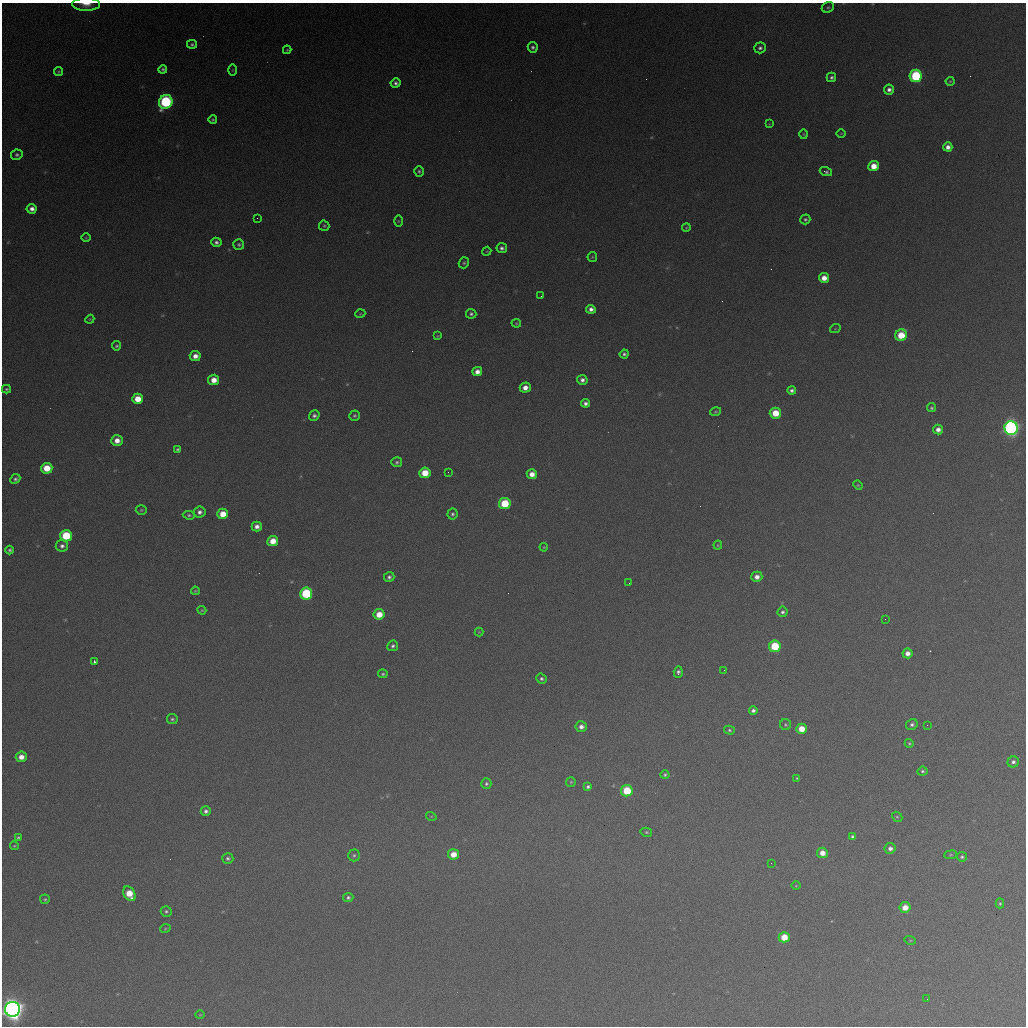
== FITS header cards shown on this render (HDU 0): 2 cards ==
NAXIS1  =                 1024 / length of data axis 1
NAXIS2  =                 1024 / length of data axis 2

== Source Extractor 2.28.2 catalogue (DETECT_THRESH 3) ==
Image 1024 x 1024 px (HDU 0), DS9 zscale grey, 1 PNG px = 1 image px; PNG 1028 x 1028 px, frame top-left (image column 1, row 1024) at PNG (2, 3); each listed source drawn as its Kron ellipse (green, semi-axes under 4 px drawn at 4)
Background 366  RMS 16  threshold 47.6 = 3 sigma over >= 5 px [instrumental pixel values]
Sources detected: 151; all 151 listed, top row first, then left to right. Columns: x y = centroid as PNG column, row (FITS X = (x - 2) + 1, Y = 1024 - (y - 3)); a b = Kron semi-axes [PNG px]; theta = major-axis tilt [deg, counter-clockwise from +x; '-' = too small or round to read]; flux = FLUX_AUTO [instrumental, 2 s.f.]
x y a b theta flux
86 4 14 6 -1 1.0e+04
828 7 6 5 - 1.8e+03
192 44 5 4 - 2.1e+03
533 47 5 5 - 2.6e+03
760 48 6 5 - 3.2e+03
287 50 4 4 - 1.3e+03
163 69 4 4 - 1.9e+03
232 70 6 4 89 9.7e+02
58 72 4 4 - 1.4e+03
916 76 6 6 - 9.8e+04
831 77 5 4 - 2.6e+03
950 81 4 4 - 1.1e+03
395 83 5 4 - 3.3e+03
889 90 5 5 - 4.7e+03
166 102 7 6 - 1.5e+05
213 120 4 4 - 1.7e+03
769 124 4 4 - 7.8e+02
841 133 5 3 - 8.4e+02
804 134 5 3 - 1.0e+03
948 147 4 4 - 6.1e+03
17 155 6 5 - 2.5e+03
874 166 5 5 - 1.6e+04
419 171 5 4 - 2.0e+03
826 172 6 4 -19 2.2e+03
32 209 5 5 - 5.7e+03
257 218 2 2 - 5.9e+02
805 219 5 4 - 2.0e+03
398 221 5 3 - 1.0e+03
324 226 5 5 - 1.7e+03
686 228 4 3 - 1.0e+03
86 238 5 3 - 9.5e+02
216 242 5 4 - 3.3e+03
239 245 5 5 - 2.2e+03
502 248 5 5 - 3.4e+03
487 251 4 3 - 9.4e+02
592 257 5 4 - 1.2e+03
464 263 6 5 - 1.9e+03
824 278 5 5 - 1.1e+04
541 296 2 2 - 7.5e+02
591 309 5 4 - 5.1e+03
360 314 5 3 - 9.6e+02
471 314 5 5 - 2.5e+03
90 319 4 3 - 1.0e+03
516 323 5 4 - 1.3e+03
835 329 5 3 - 8.2e+02
901 335 6 5 - 3.3e+04
438 336 4 4 - 1.0e+03
116 346 5 4 - 1.8e+03
624 354 4 4 - 2.6e+03
195 356 5 5 - 8.3e+03
477 372 5 4 - 7.2e+03
214 380 5 5 - 1.2e+04
582 380 5 5 - 4.3e+03
525 388 5 5 - 8.6e+03
6 389 4 3 - 1.7e+03
792 391 4 4 - 3.2e+03
138 399 5 5 - 1.9e+04
585 403 4 4 - 3.8e+03
931 408 4 4 - 1.9e+03
715 412 5 4 - 1.4e+03
775 413 5 5 - 2.4e+04
314 416 5 5 - 3.0e+03
354 416 5 5 - 2.1e+03
1011 428 7 6 - 4.2e+05
938 430 5 5 - 6.4e+03
117 440 6 5 - 9.5e+03
178 449 4 3 - 1.9e+03
397 462 5 5 - 2.1e+03
47 468 5 5 - 2.5e+04
448 472 2 2 - 8.1e+02
425 473 5 5 - 2.3e+04
532 474 5 5 - 1.0e+04
15 479 5 4 - 2.4e+03
858 485 5 4 - 1.2e+03
505 504 6 5 - 4.4e+04
141 510 5 4 - 1.4e+03
199 512 6 5 - 4.2e+03
223 514 5 5 - 1.9e+04
452 514 5 5 - 2.3e+03
189 515 6 4 -6 1.8e+03
257 526 5 5 - 6.0e+03
66 536 6 6 - 4.9e+04
273 541 5 5 - 1.6e+04
718 545 4 4 - 1.1e+03
62 546 6 6 - 4.0e+03
544 547 4 3 - 1.0e+03
10 550 4 4 - 2.1e+03
389 577 5 5 - 3.0e+03
757 577 5 5 - 6.6e+03
629 583 2 2 - 4.7e+02
195 591 4 3 - 1.3e+03
306 594 6 6 - 8.2e+04
202 610 4 4 - 1.2e+03
783 612 5 5 - 2.7e+03
379 614 5 5 - 1.8e+04
885 619 2 2 - 2.2e+03
479 632 4 4 - 9.1e+02
393 646 6 5 - 2.8e+03
775 646 6 6 - 4.8e+04
907 653 5 5 - 6.9e+03
94 661 3 3 - 2.5e+03
724 670 2 2 - 9.5e+02
678 672 6 4 85 3.2e+03
383 674 5 3 - 1.6e+03
541 679 5 5 - 2.3e+03
753 710 4 4 - 3.4e+03
172 719 5 5 - 2.1e+03
912 724 6 5 - 2.7e+03
785 725 5 5 - 1.7e+03
927 725 2 2 - 5.1e+02
581 727 6 5 - 5.5e+03
802 729 5 5 - 1.6e+04
729 730 5 4 - 2.0e+03
909 743 4 4 - 1.4e+03
21 757 5 5 - 9.5e+03
1013 762 6 5 - 3.6e+03
922 771 5 4 - 2.0e+03
665 775 4 4 - 1.8e+03
797 778 4 4 - 1.3e+03
571 782 5 5 - 1.3e+03
486 784 5 5 - 2.3e+03
588 787 4 4 - 2.5e+03
627 791 6 5 - 4.1e+04
206 811 5 5 - 3.6e+03
431 816 5 3 - 1.0e+03
897 817 5 4 - 1.5e+03
646 832 6 4 -14 1.6e+03
852 837 4 4 - 2.1e+03
18 838 3 3 - 1.6e+03
14 846 4 4 - 1.1e+03
890 848 5 5 - 4.5e+03
822 853 5 5 - 1.1e+04
453 854 5 5 - 1.4e+04
354 855 6 6 - 2.2e+03
951 855 6 3 8 1.1e+03
962 857 5 4 - 2.1e+03
228 858 5 5 - 2.6e+03
771 863 2 2 - 4.8e+02
796 886 5 3 - 8.9e+02
129 894 8 5 -57 2.3e+04
348 897 5 4 - 2.4e+03
45 899 5 4 - 1.5e+03
1000 903 5 4 - 1.6e+03
905 907 5 5 - 1.4e+04
166 911 5 5 - 1.9e+03
165 929 5 3 - 1.2e+03
784 937 5 5 - 2.4e+04
910 940 6 4 -17 1.1e+03
927 999 2 2 - 5.2e+02
13 1009 7 7 - 1.1e+06
200 1015 4 3 - 8.3e+02
At the frame edge (FLAGS 8, measured only in part): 2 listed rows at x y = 86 4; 13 1009